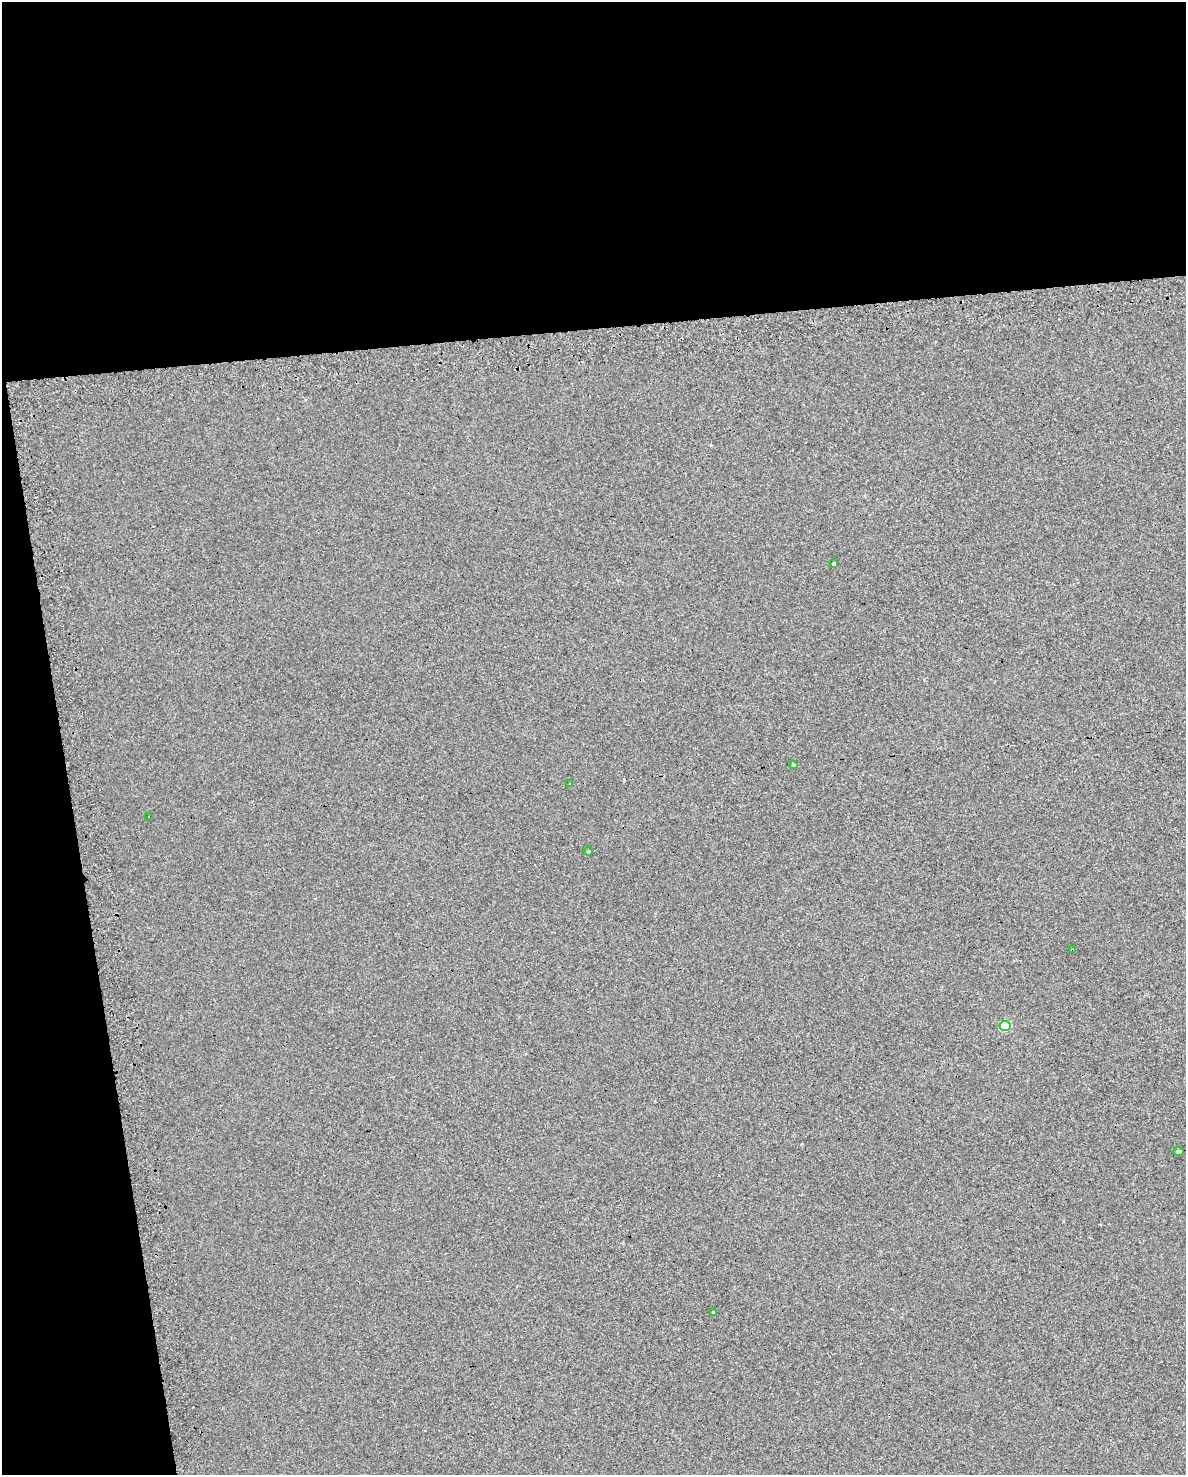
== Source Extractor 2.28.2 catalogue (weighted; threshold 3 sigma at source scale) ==
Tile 1 of 4 x 3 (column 1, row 1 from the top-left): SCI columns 1-1184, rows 3044-4516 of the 4772 x 4534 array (HDU 1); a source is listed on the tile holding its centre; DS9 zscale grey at full resolution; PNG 1188 x 1477 px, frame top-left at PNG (2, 2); each listed source drawn as its Kron ellipse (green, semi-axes under 4 px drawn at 4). Shown black and unused: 28% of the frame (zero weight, under 2 of 3 exposures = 3% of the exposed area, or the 3 px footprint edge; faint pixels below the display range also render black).
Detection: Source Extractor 2.28.2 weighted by HDU 2 'WHT'; one run over the whole footprint, this tile lists its part. Background 0.00241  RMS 0.012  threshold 0.054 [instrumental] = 3 sigma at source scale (4.5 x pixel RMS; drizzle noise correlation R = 1.50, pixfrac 1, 0.0396/0.0396 arcsec/px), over >= 5 px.
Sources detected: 9; all 9 listed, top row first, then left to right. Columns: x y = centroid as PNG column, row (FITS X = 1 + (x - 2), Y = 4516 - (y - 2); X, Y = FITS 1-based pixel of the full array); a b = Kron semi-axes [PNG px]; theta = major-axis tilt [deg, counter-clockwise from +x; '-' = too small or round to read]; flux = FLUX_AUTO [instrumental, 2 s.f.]
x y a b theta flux
834 564 3 3 - 45
794 764 3 3 - 6.4
570 784 3 3 - 5.3
149 817 3 2 - 1.6
588 851 4 4 - 1.3
1072 950 4 3 - 3.1
1005 1026 5 5 - 59
1178 1151 5 4 - 5.5
713 1312 3 3 - 2.1
Overlapping masked pixels (flux is a lower limit): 1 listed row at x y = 1072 950